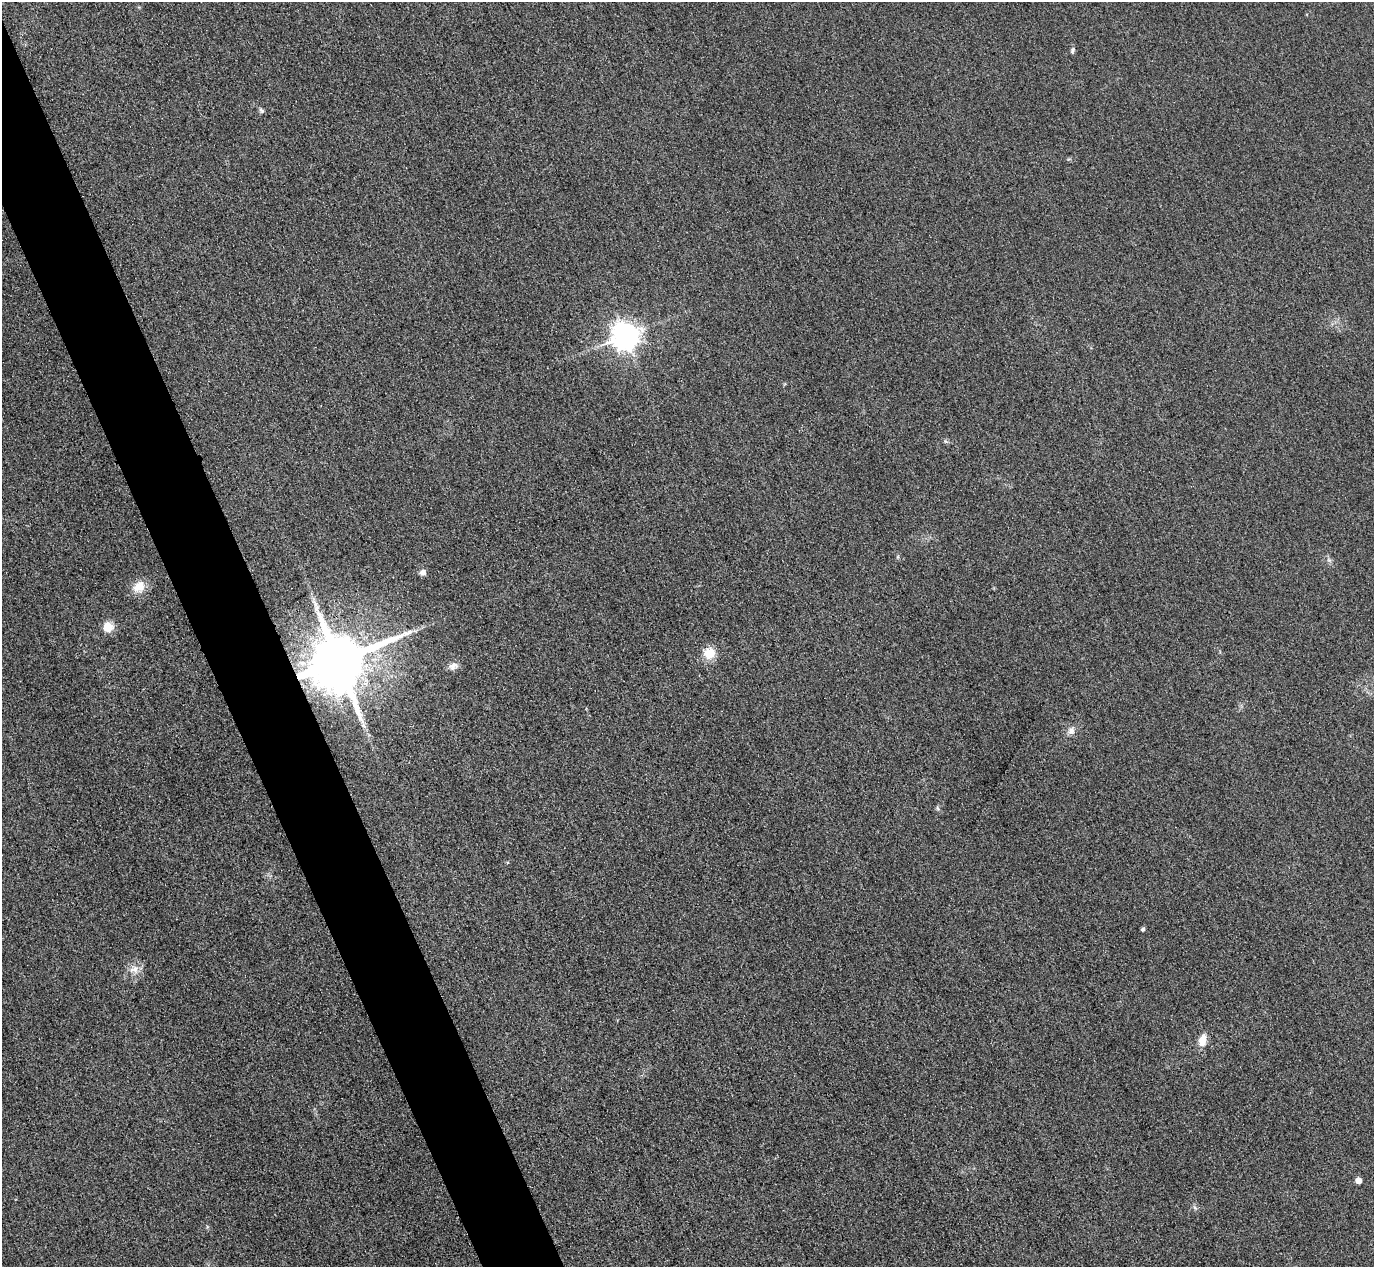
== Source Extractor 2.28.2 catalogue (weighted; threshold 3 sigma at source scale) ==
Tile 11 of 4 x 4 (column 3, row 3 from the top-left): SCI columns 2773-4144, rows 1568-2832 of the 5546 x 5533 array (HDU 1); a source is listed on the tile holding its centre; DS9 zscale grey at full resolution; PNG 1376 x 1269 px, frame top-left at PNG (2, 2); no overlay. Shown black and unused: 5% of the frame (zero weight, under 3 of 4 exposures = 3% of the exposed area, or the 3 px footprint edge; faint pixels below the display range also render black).
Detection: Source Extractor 2.28.2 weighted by HDU 2 'WHT'; one run over the whole footprint, this tile lists its part. Background 0.133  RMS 0.019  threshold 0.0842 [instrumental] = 3 sigma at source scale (4.5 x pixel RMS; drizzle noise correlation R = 1.50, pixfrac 1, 0.05/0.05 arcsec/px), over >= 5 px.
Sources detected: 19; all 19 listed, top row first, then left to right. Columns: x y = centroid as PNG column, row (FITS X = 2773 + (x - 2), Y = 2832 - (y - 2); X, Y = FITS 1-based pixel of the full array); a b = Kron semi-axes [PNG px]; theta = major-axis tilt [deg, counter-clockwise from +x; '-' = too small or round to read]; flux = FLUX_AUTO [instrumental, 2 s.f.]
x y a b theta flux
1073 50 8 5 75 3.9
261 110 8 5 -59 4.2
626 336 9 9 - 2300
946 441 7 4 -44 3.1
1329 560 6 5 - 4.1
423 572 5 5 - 13
139 587 17 13 43 27
108 627 5 5 - 84
709 653 15 14 - 30
338 661 16 14 31 17000
453 666 12 8 20 10
363 726 8 5 -19 4.4
1071 731 10 9 - 10
938 808 7 4 -69 3.4
1143 929 4 4 - 4.2
134 969 15 11 19 17
1203 1040 14 8 72 22
1358 1180 5 5 - 20
1195 1208 6 4 -20 3.2
Overlapping masked pixels (flux is a lower limit): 1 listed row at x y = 338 661